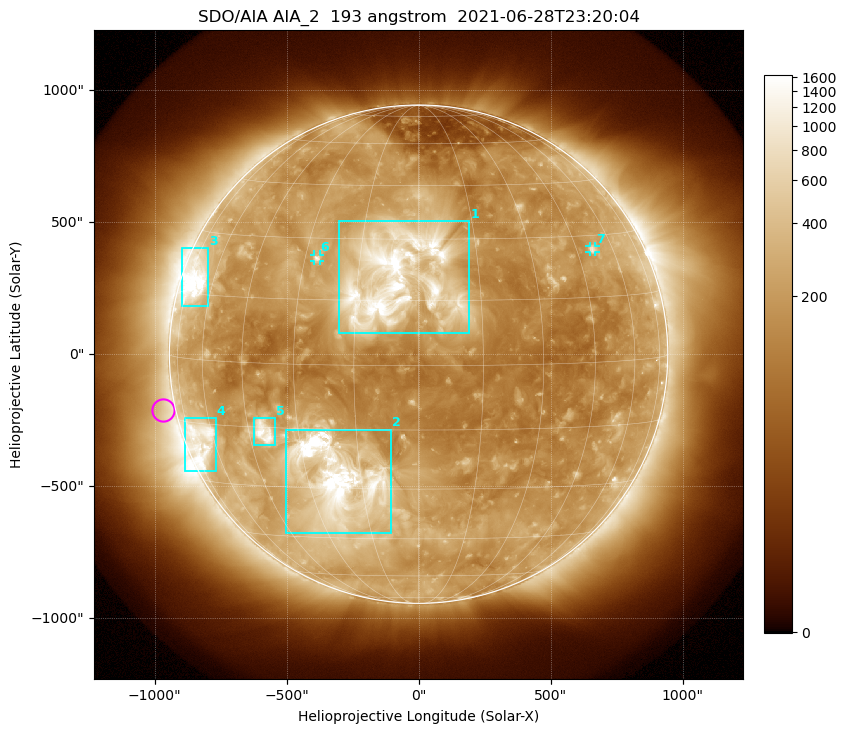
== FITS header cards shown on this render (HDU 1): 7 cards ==
TELESCOP= 'SDO/AIA '           / For AIA: SDO/AIA
INSTRUME= 'AIA_2   '           / For AIA: AIA_ATA1, AIA_ATA2, AIA_ATA3 or AIA_AT
WAVELNTH=                  193 / [angstrom] Wavelength
WAVEUNIT= 'angstrom'           / Wavelength unit: angstrom
DATE-OBS= '2021-06-28T23:20:04.843' / [ISO] Date when observation started; ISO 8
CTYPE1  = 'HPLN-TAN'           / CTYPE1: HPLN
CTYPE2  = 'HPLT-TAN'           / CTYPE2: HPLT

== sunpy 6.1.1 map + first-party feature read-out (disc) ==
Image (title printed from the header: SDO/AIA AIA_2  193 angstrom  2021-06-28T23:20:04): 1024 x 1024 px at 2.4 arcsec/px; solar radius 944 arcsec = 393 px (full disc in frame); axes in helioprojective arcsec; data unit not stated in the header (colour bar unlabelled)
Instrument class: DISC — disc imager (sunpy class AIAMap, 193 A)
Bright regions (active regions / flare kernels): reference = the median radial profile (limb darkening/brightening removed); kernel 9 px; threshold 5 sigma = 385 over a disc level ~174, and >= 1.15x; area >= 12 px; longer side >= 9 px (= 22 arcsec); searched inside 0.97 R_sun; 7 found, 7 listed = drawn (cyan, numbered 1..; 2 of them under ~33 arcsec drawn as corner ticks so the feature stays visible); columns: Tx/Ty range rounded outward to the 5 arcsec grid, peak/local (2 s.f.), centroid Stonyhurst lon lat
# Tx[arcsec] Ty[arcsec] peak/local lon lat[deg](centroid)
1 -305..195 80..505 15 -6 +20
2 -505..-105 -680..-285 28 -21 -28
3 -900..-795 180..400 12 -69 +18
4 -885..-765 -445..-240 6.6 -66 -19
5 -625..-545 -345..-240 9.5 -40 -16
6 -395..-375 350..380 5.1 -27 +25
7 645..670 385..410 4.7 +51 +26
Off-limb structures (1.02-1.3 R_sun): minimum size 162 px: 3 found; the strongest spans PA ~50..135 deg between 1.02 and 1.3 R_sun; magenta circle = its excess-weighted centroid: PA ~100 deg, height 1.05 R_sun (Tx ~-970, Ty ~-210 arcsec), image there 1.5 x the reference